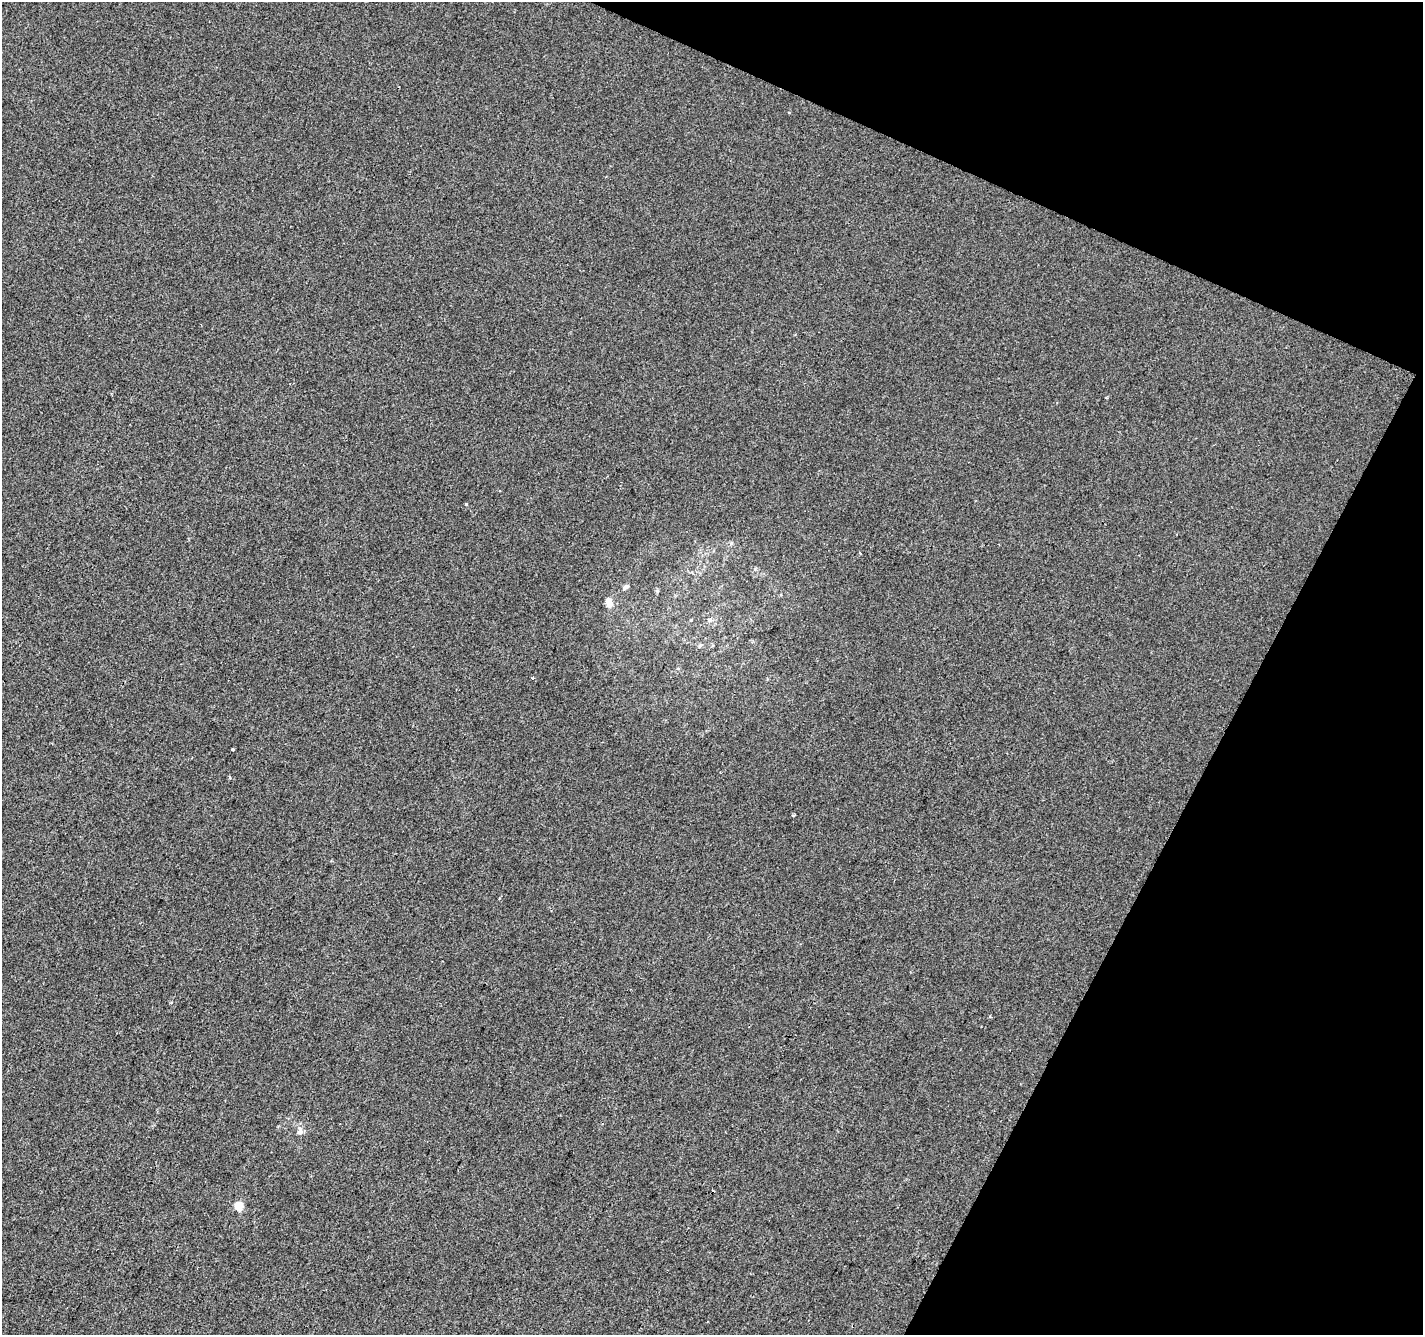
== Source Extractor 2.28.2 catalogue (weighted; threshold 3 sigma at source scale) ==
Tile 8 of 4 x 4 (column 4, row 2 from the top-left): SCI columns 4271-5691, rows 2934-4266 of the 5691 x 5802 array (HDU 1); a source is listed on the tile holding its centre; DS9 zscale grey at full resolution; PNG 1425 x 1337 px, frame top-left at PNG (2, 2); no overlay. Shown black and unused: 22% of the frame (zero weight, under 2 of 3 exposures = <1% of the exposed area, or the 3 px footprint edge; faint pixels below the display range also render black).
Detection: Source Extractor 2.28.2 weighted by HDU 2 'WHT'; one run over the whole footprint, this tile lists its part. Background -9.86e-05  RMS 0.0056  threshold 0.0252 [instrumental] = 3 sigma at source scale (4.5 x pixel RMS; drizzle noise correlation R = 1.50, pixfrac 1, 0.0396/0.0396 arcsec/px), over >= 5 px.
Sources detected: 14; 1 cosmic-ray / hot-pixel residue — not listed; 1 inside a brighter listed object's ellipse — not listed separately; the other 12 listed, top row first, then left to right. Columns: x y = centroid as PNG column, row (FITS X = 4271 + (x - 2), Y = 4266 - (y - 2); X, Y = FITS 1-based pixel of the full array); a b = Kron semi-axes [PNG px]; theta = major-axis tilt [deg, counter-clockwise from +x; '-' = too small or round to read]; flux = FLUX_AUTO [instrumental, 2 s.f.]
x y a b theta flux
466 504 3 3 - 0.64
860 553 3 2 - 0.59
625 587 9 5 39 1.5
610 605 10 7 49 2.5
709 620 7 5 3 1.5
700 645 6 4 19 0.75
532 678 3 3 - 2
232 749 3 3 - 1.4
229 777 3 3 - 1.2
793 815 3 3 - 1.4
300 1131 12 6 -83 2.1
239 1206 5 5 - 19